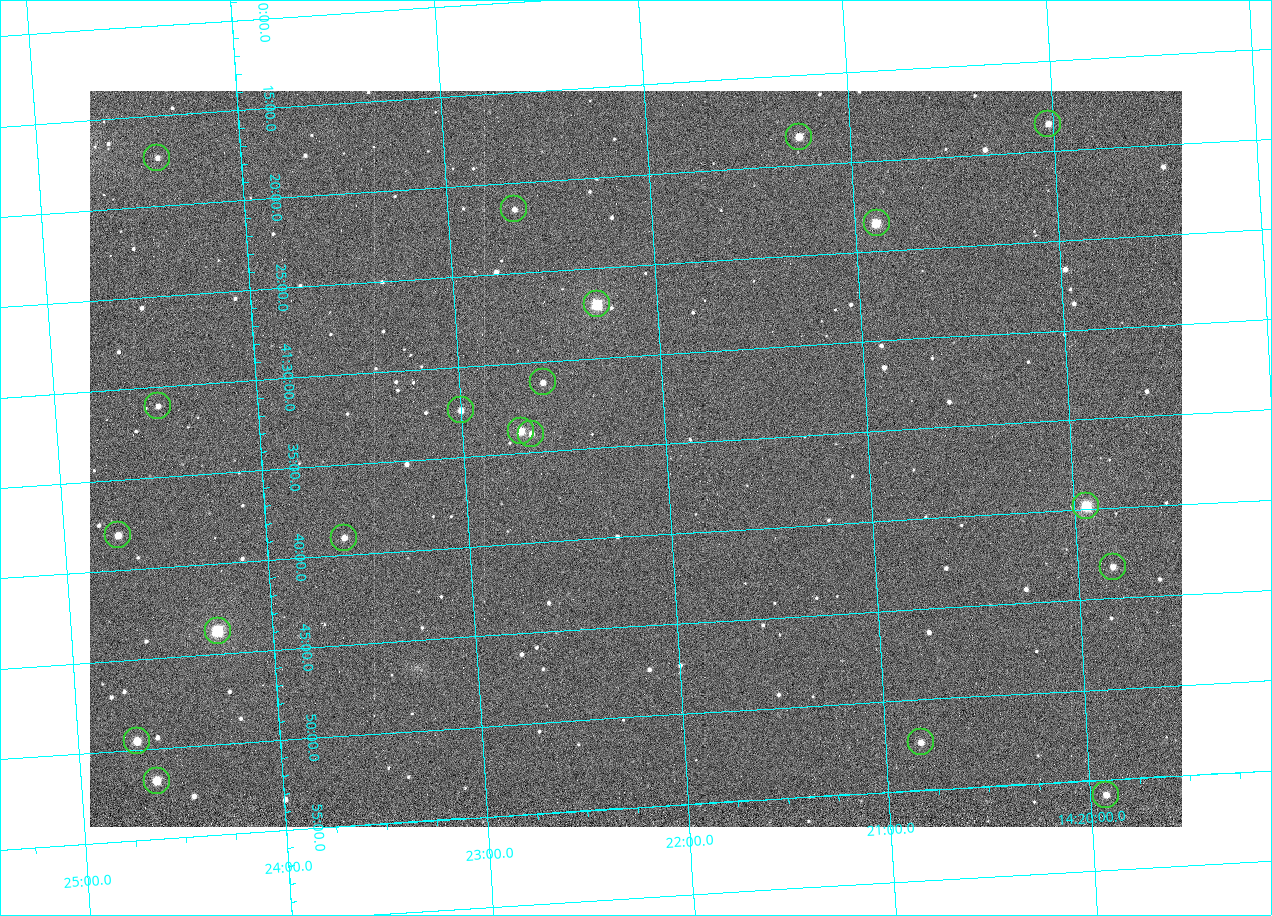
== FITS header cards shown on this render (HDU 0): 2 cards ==
NAXIS1  =                 1092
NAXIS2  =                  736

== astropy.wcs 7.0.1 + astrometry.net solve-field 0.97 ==
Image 1092 x 736 px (HDU 0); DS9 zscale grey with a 90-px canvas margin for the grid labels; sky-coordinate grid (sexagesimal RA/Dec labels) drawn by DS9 from the SOLVED WCS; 20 Tycho-2 reference stars matched to detected sources circled (green)
Header WCS: none
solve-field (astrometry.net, Tycho-2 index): SOLVED blind (the file carries no WCS)
Solved WCS: RA---TAN-SIP/DEC--TAN-SIP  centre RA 14:22:09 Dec +41:36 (215.54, +41.60 deg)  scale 3.33 arcsec/px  FOV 60.6' x 40.8'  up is -176 deg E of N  parity flipped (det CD > 0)
(file carries no celestial WCS; the grid is the blind solution)
Tycho-2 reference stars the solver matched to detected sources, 20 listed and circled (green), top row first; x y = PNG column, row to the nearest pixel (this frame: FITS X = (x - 90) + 1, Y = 736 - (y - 91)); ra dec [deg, ICRS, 3 dp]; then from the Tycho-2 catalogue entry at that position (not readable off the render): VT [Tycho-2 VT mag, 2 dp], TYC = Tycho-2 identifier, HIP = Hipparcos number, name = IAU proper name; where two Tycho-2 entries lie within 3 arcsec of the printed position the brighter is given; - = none
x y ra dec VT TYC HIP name
1048 124 215.006 +41.309 11.67 3038-298-1 - -
799 137 215.313 +41.307 10.54 3038-302-1 - -
157 158 216.103 +41.289 12.07 3038-286-1 - -
514 209 215.668 +41.358 11.71 3038-531-1 - -
877 223 215.224 +41.391 9.78 3038-588-1 - -
597 304 215.574 +41.451 8.73 3038-566-1 70240 -
543 382 215.647 +41.519 11.59 3038-488-1 - -
158 406 216.123 +41.518 12.02 3038-258-1 - -
461 410 215.750 +41.540 11.12 3038-479-1 - -
521 431 215.677 +41.563 10.23 3038-459-1 - -
531 434 215.666 +41.567 11.76 3038-461-1 - -
1086 506 214.985 +41.663 9.23 3038-464-1 - -
118 535 216.183 +41.635 11.01 3038-413-1 - -
344 538 215.904 +41.651 11.40 3038-603-1 - -
1113 567 214.956 +41.721 12.00 3038-491-1 - -
218 631 216.068 +41.729 8.81 3038-334-1 70409 -
137 741 216.177 +41.826 10.45 3038-108-1 - -
921 742 215.206 +41.873 11.51 3038-538-1 - -
157 781 216.156 +41.863 10.20 3038-555-1 - -
1106 795 214.980 +41.931 11.35 3038-237-1 - -